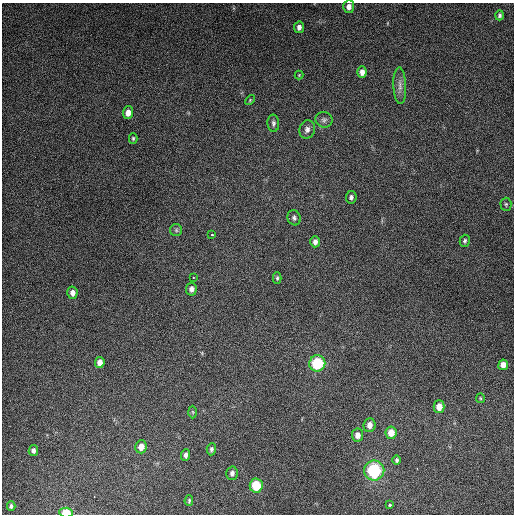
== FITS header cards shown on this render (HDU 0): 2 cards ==
NAXIS1  =                  512
NAXIS2  =                  512

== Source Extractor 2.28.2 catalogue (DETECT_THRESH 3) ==
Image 512 x 512 px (HDU 0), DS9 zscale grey, 1 PNG px = 1 image px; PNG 516 x 516 px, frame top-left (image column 1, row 512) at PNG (2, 3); each listed source drawn as its Kron ellipse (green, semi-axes under 4 px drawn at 4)
Background 4910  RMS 310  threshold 921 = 3 sigma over >= 5 px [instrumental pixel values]
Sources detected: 44; all 44 listed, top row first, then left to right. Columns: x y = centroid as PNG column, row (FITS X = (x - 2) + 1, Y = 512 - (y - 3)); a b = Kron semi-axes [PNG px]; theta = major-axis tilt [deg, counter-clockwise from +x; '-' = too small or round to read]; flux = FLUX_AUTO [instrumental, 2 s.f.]
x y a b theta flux
349 7 6 5 - 1.0e+05
500 15 5 4 - 4.3e+04
299 27 6 5 - 8.0e+04
362 72 5 4 - 1.2e+05
299 75 4 4 - 1.9e+04
400 86 18 6 -88 1.3e+05
250 100 6 3 46 2.2e+04
128 113 6 5 - 1.5e+05
324 120 8 7 - 6.7e+04
273 123 9 6 -88 5.4e+04
307 129 9 7 72 8.8e+04
133 138 5 4 - 2.9e+04
351 197 6 5 - 5.6e+04
506 204 6 5 - 3.1e+04
294 218 8 6 -68 5.7e+04
176 230 6 6 - 3.9e+04
212 235 3 3 - 5.1e+04
465 241 6 5 - 4.1e+04
315 242 5 4 - 8.3e+04
193 278 2 2 - 1.7e+04
277 278 6 4 89 3.1e+04
191 289 6 5 - 9.0e+04
72 293 6 5 - 1.1e+05
100 362 5 4 - 1.4e+05
317 363 8 8 - 1.1e+06
503 365 5 5 - 1.6e+05
480 398 5 4 - 2.2e+04
439 407 6 5 - 1.8e+05
193 412 6 4 -88 2.6e+04
369 425 7 6 - 1.3e+05
391 433 6 6 - 2.4e+05
357 435 6 5 - 1.3e+05
141 447 6 5 - 1.8e+05
211 449 6 4 86 5.3e+04
33 451 5 4 - 7.1e+04
185 455 6 4 86 7.2e+04
397 460 5 4 - 4.0e+04
374 470 10 10 - 1.7e+06
232 473 6 5 - 7.1e+04
256 485 7 6 - 7.0e+05
189 501 5 3 - 2.8e+04
390 505 3 3 - 7.4e+04
11 506 5 4 - 4.1e+04
66 513 7 5 -3 4.8e+05
At the frame edge (FLAGS 8, measured only in part): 1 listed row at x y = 66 513